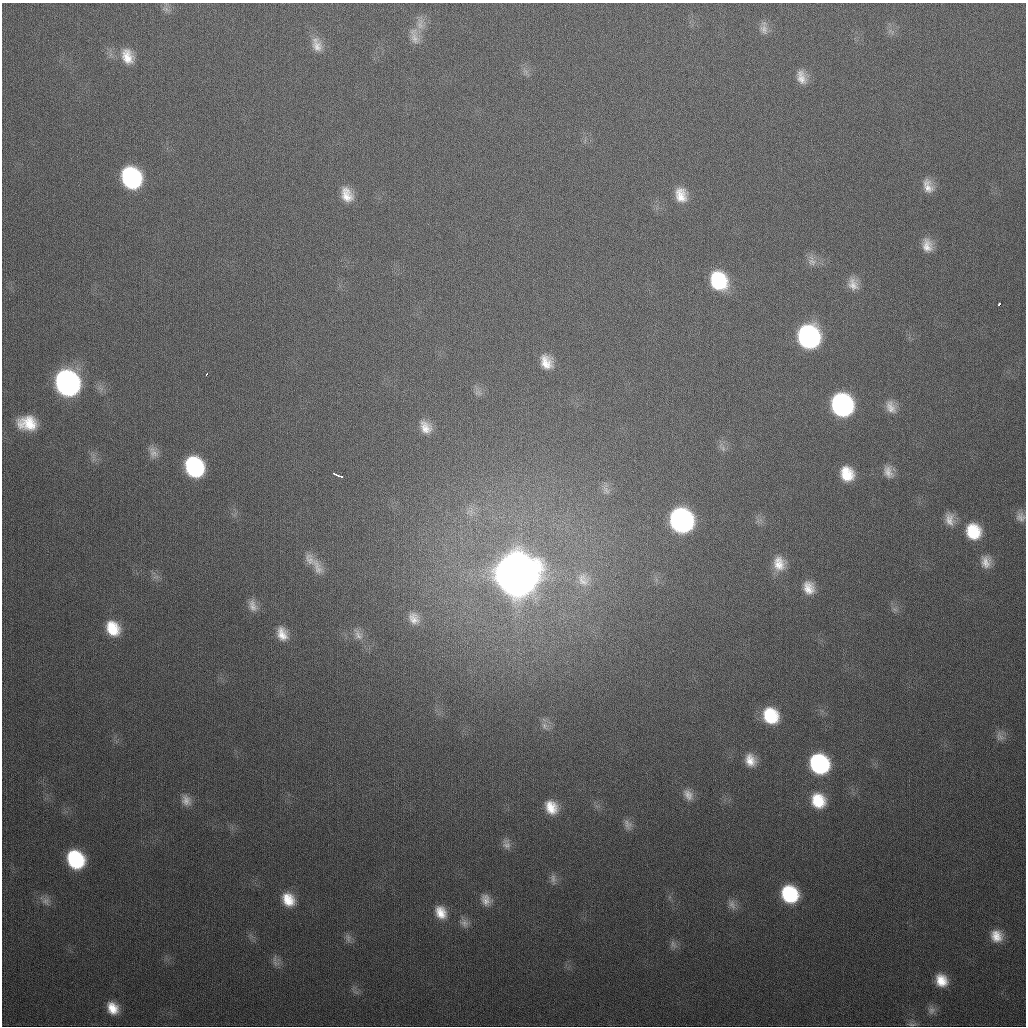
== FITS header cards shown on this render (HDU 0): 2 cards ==
NAXIS1  =                 1024
NAXIS2  =                 1024

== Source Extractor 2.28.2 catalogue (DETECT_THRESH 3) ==
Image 1024 x 1024 px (HDU 0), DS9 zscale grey, 1 PNG px = 1 image px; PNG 1028 x 1028 px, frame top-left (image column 1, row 1024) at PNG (2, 3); no overlay
Background 343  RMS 13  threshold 40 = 3 sigma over >= 5 px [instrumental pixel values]
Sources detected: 77; all 77 listed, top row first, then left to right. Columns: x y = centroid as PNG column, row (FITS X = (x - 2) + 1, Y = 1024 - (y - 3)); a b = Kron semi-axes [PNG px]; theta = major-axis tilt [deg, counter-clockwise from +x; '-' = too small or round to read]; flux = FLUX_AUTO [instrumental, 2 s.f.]
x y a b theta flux
166 9 12 6 -13 4.4e+03
420 24 19 10 85 9.7e+03
764 29 15 10 -74 6.5e+03
414 36 25 11 -77 1.0e+04
317 45 21 12 -72 1.1e+04
127 56 20 14 -69 1.7e+04
801 77 18 11 -73 1.0e+04
131 178 17 14 -64 1.4e+05
928 186 17 11 -72 1.1e+04
347 195 18 12 -68 1.5e+04
681 195 18 14 -77 1.6e+04
927 245 16 11 -80 1.1e+04
812 261 16 10 -69 6.9e+03
718 281 18 15 -62 6.2e+04
853 284 16 13 -71 1.0e+04
999 304 3 2 - 1.1e+04
808 337 17 15 -73 2.3e+05
546 362 16 13 -64 1.5e+04
206 374 3 3 - 2.6e+03
67 383 17 14 -63 4.2e+05
478 392 11 7 -23 4.3e+03
842 405 16 15 - 2.3e+05
891 407 18 12 -63 1.0e+04
27 423 17 12 -6 2.6e+04
426 427 17 12 -56 1.3e+04
723 448 8 6 -70 3.4e+03
153 452 17 11 -64 7.6e+03
194 467 16 13 -63 1.2e+05
888 472 17 10 -69 8.4e+03
847 474 14 11 -66 2.3e+04
337 475 10 3 -22 6.1e+03
606 490 16 9 -73 6.3e+03
1020 517 13 11 -61 6.5e+03
950 519 17 12 -77 1.0e+04
681 520 17 15 -63 3.1e+05
973 531 17 16 - 3.4e+04
309 559 18 11 -65 8.4e+03
986 562 16 12 -86 1.0e+04
779 564 20 15 -84 1.7e+04
317 567 27 12 -65 1.2e+04
516 575 18 17 - 6.5e+06
583 579 21 17 -59 1.7e+04
809 588 16 13 -75 1.4e+04
253 606 16 10 -70 7.5e+03
894 609 9 5 -31 2.5e+03
414 618 18 14 -55 1.1e+04
113 628 16 12 -58 2.6e+04
282 634 16 11 -68 1.3e+04
358 635 18 9 -59 7.7e+03
771 716 15 13 -57 4.1e+04
544 726 11 8 -73 5.1e+03
1000 736 14 9 -73 5.3e+03
750 760 14 11 -72 1.3e+04
819 764 15 14 - 1.3e+05
688 795 16 11 -54 8.6e+03
186 800 15 12 -62 8.2e+03
818 801 16 14 -57 2.9e+04
551 807 15 12 -57 1.7e+04
628 824 14 9 -61 5.5e+03
506 844 14 10 -81 5.6e+03
75 859 15 13 -56 8.6e+04
553 879 15 7 -80 4.5e+03
790 894 15 13 -55 7.0e+04
288 899 15 12 -56 1.9e+04
486 900 14 11 -66 8.4e+03
46 901 12 11 - 6.5e+03
732 904 14 9 -68 5.8e+03
441 912 16 12 -62 1.5e+04
464 923 13 10 -59 5.6e+03
996 936 15 13 -58 1.4e+04
348 938 13 7 -85 4.0e+03
673 944 13 7 -68 4.3e+03
276 963 12 8 -17 4.8e+03
941 980 14 12 -59 1.8e+04
113 1008 14 11 -55 1.6e+04
931 1010 11 11 - 5.1e+03
912 1024 12 3 0 2.2e+03